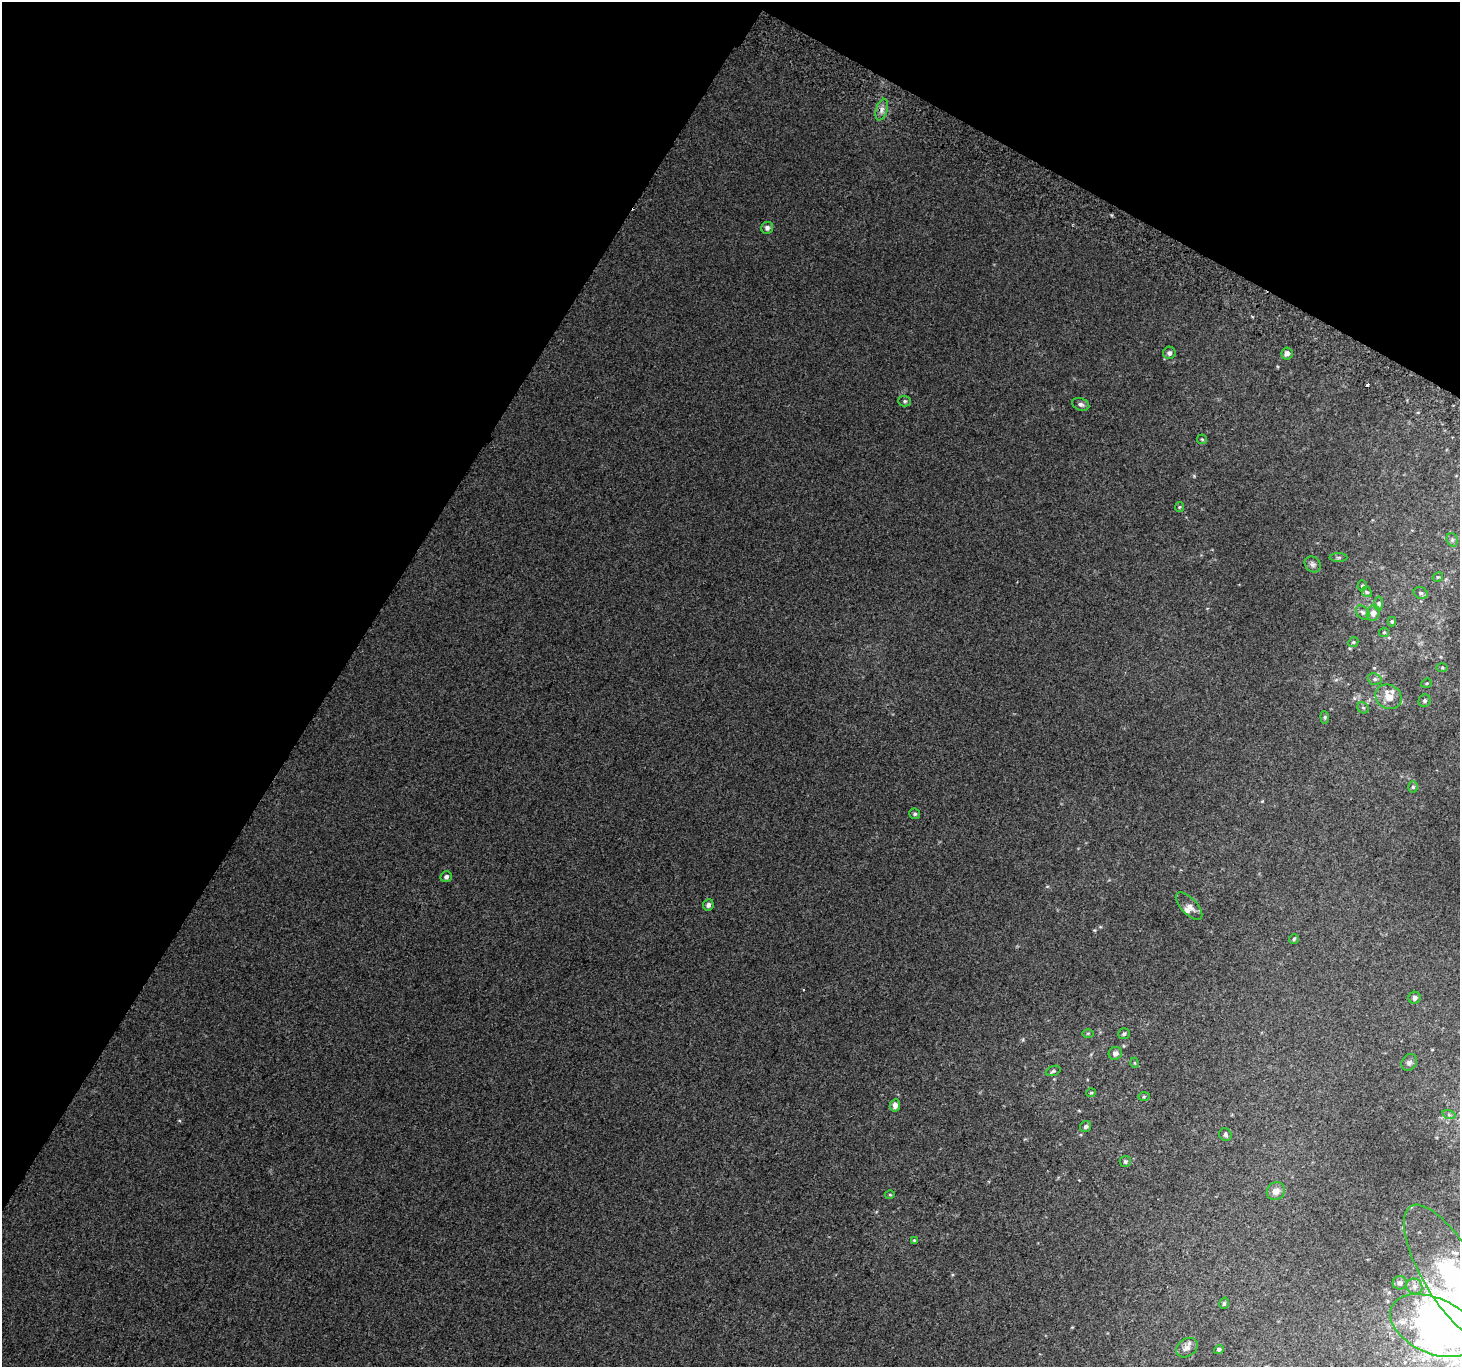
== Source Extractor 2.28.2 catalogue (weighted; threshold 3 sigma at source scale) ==
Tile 2 of 4 x 4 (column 2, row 1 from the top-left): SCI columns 1490-2947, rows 4397-5761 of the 5888 x 5996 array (HDU 1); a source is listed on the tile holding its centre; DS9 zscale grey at full resolution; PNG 1462 x 1369 px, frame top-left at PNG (2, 2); each listed source drawn as its Kron ellipse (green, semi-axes under 4 px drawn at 4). Shown black and unused: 30% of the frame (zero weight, under 2 of 3 exposures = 2% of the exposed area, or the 3 px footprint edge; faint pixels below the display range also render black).
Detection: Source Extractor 2.28.2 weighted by HDU 2 'WHT'; one run over the whole footprint, this tile lists its part. Background 0.00704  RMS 0.007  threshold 0.0315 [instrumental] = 3 sigma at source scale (4.5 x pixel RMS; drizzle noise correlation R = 1.50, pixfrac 1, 0.0396/0.0396 arcsec/px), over >= 5 px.
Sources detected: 67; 4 inside a brighter object's white glare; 1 cosmic-ray / hot-pixel residue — neither listed nor drawn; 4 inside a brighter listed object's ellipse — not listed separately; the other 58 listed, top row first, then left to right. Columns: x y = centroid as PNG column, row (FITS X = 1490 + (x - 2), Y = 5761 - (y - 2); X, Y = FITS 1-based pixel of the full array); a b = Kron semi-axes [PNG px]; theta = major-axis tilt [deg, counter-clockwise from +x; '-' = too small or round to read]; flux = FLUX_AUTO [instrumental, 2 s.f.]
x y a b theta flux
882 110 11 5 73 3.4
767 228 6 6 - 2.1
1169 353 6 6 - 2.4
1287 353 6 5 - 3.2
905 401 6 5 - 1.3
1081 404 9 6 -19 2.3
1202 439 5 4 - 0.86
1179 507 5 4 - 0.86
1452 540 7 5 -70 1.6
1339 557 9 4 0 1.3
1313 564 9 7 -45 2.2
1438 577 5 3 - 0.7
1362 586 5 4 - 0.96
1367 592 5 4 - 1.1
1421 593 7 5 -16 1.6
1379 603 7 4 83 1.3
1363 612 8 5 -47 1.8
1373 613 8 6 74 3.6
1392 622 5 4 - 0.97
1384 632 5 4 - 0.9
1353 642 5 4 - 0.95
1442 667 6 4 0 0.89
1375 679 7 5 -19 1.8
1426 683 5 4 - 0.89
1389 697 14 12 -33 9.4
1425 701 6 6 - 1.5
1363 708 6 5 - 1.2
1325 717 6 4 -84 1
1413 787 5 5 - 1.4
915 814 5 5 - 1.3
446 877 6 5 - 2.1
708 905 6 5 - 2.4
1189 906 17 8 -47 4.8
1294 939 5 4 - 0.98
1414 998 6 6 - 2.5
1088 1033 6 3 1 0.76
1124 1034 6 5 - 1.4
1115 1053 7 6 - 2.9
1409 1062 9 7 53 2.1
1135 1063 5 3 - 0.66
1053 1071 8 5 21 1.3
1091 1093 5 4 - 0.79
1144 1097 6 4 2 0.84
895 1105 6 5 - 4.3
1449 1115 6 4 -18 1.3
1085 1127 5 5 - 1.8
1225 1135 6 6 - 1.7
1125 1162 5 5 - 1.4
1276 1191 9 8 - 5.3
890 1195 5 3 - 0.67
914 1240 4 3 - 0.67
1450 1272 77 27 -60 120
1400 1283 7 6 - 2.7
1414 1286 8 7 - 3.1
1224 1303 6 4 73 1.3
1434 1326 46 27 -24 200
1187 1348 12 8 33 3.7
1219 1349 5 4 - 1.7
Isophote crosses this tile's border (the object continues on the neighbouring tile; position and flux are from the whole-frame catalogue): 2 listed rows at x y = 1450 1272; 1434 1326